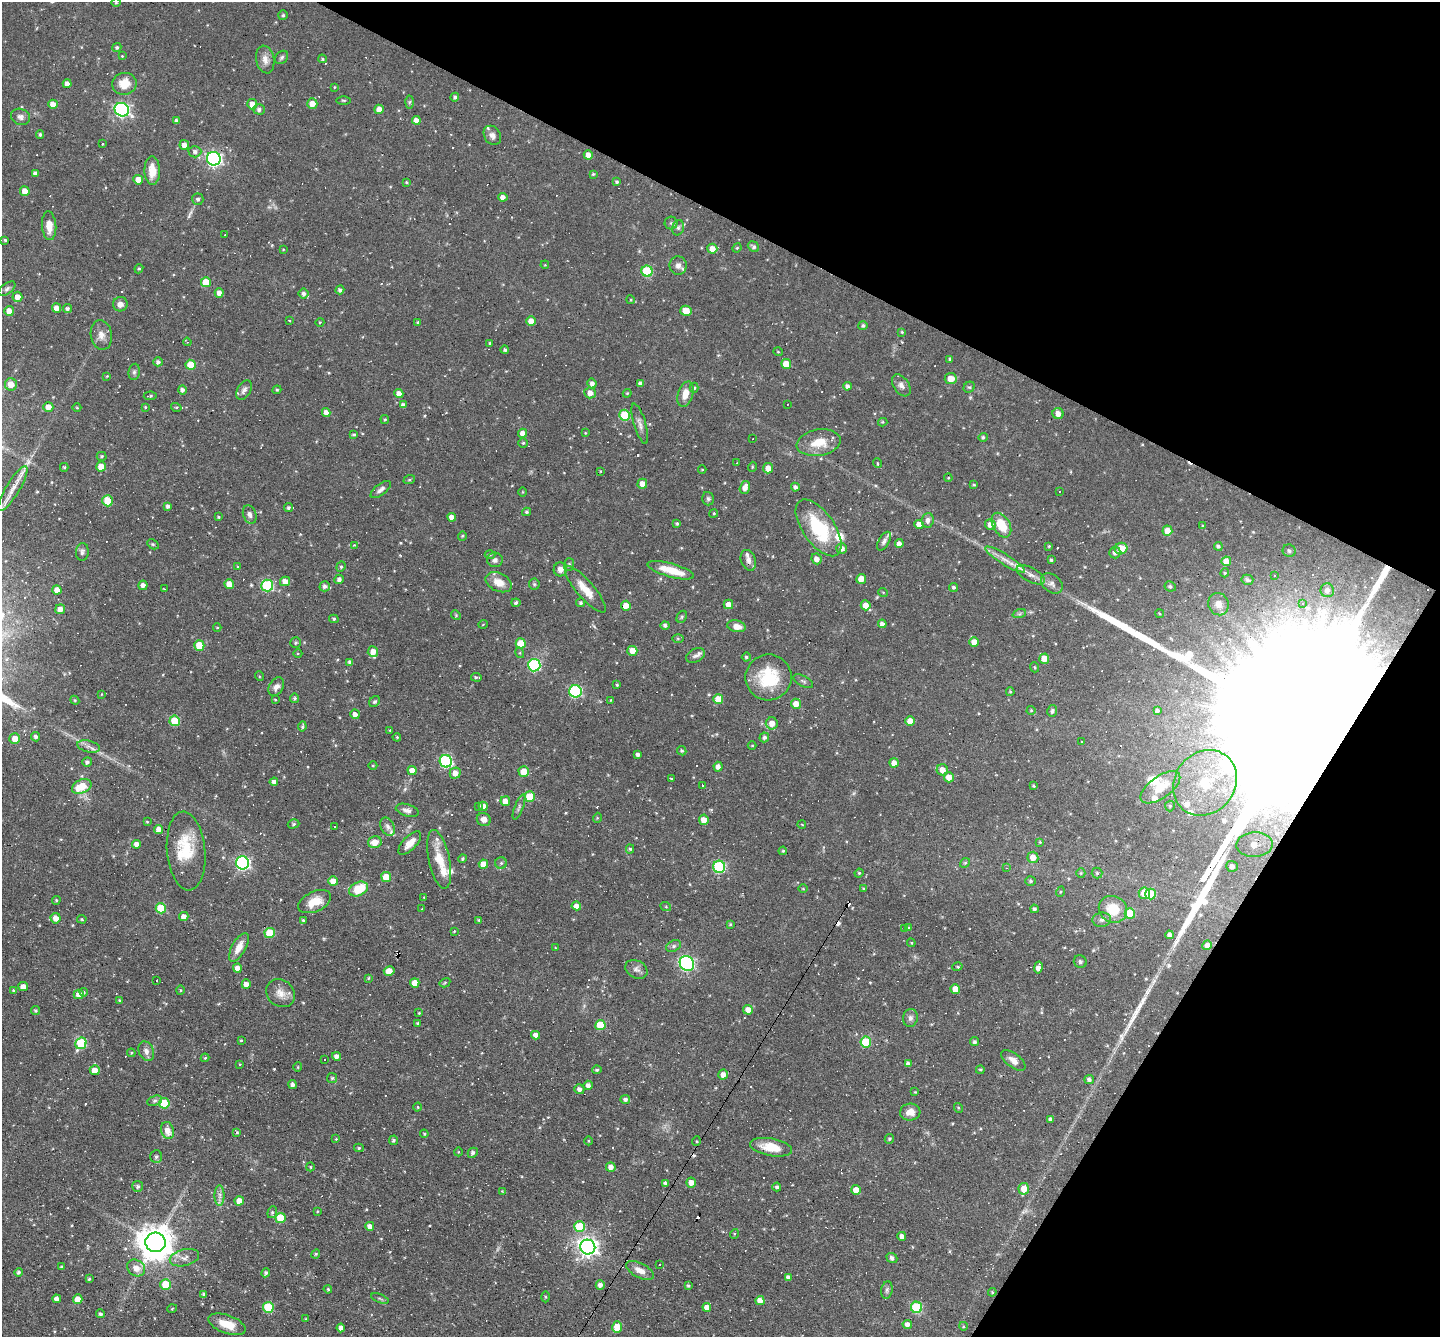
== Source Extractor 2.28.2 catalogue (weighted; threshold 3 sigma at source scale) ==
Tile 8 of 4 x 4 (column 4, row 2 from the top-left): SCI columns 4313-5750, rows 2949-4283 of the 5750 x 5760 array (HDU 1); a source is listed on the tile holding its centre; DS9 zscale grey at full resolution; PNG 1442 x 1339 px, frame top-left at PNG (2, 2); each listed source drawn as its Kron ellipse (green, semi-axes under 4 px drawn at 4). Shown black and unused: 27% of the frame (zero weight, under 4 of 7 exposures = <1% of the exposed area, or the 3 px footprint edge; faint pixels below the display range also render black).
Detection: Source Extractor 2.28.2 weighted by HDU 2 'WHT'; one run over the whole footprint, this tile lists its part. Background 0.0582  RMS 0.0036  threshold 0.0149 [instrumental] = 3 sigma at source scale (4.09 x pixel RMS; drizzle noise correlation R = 1.36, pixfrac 0.8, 0.05/0.05 arcsec/px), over >= 5 px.
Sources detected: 574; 2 too faint to see at this stretch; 72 cosmic-ray / hot-pixel residue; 3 long thin detections or spike segments (spike, bleed or trail) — neither listed nor drawn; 20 inside a brighter listed object's ellipse — not listed separately; the other 477 listed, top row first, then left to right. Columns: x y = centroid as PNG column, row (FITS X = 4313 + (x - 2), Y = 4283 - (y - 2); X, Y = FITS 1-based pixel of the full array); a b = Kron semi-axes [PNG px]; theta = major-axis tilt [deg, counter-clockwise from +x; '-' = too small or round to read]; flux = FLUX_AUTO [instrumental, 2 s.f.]
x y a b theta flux
116 3 4 3 - 0.28
283 15 5 5 - 0.45
117 47 5 4 - 0.58
122 56 3 3 - 0.27
282 57 7 5 45 0.73
265 59 14 9 -79 2.4
322 59 4 4 - 0.43
67 84 4 4 - 1.6
124 84 12 11 - 5.1
334 87 4 2 - 0.24
455 97 4 4 - 0.71
343 100 7 3 0 0.38
410 102 6 4 88 0.5
53 104 5 4 - 3.1
252 104 5 5 - 3.3
312 104 5 5 - 3.6
259 109 5 5 - 1
379 109 4 4 - 3.1
122 110 7 6 - 76
20 117 10 8 -18 1.4
416 120 4 4 - 2.3
177 121 4 4 - 0.96
40 135 4 3 - 0.59
492 135 10 8 -56 1.6
102 144 3 3 - 0.46
184 145 5 5 - 2
195 152 6 6 - 1
588 155 4 4 - 2.7
214 159 7 6 - 82
152 171 14 7 -88 4.8
35 173 4 4 - 1.3
593 174 4 4 - 0.43
138 180 5 4 - 2.8
406 182 4 3 - 0.32
617 182 4 3 - 0.6
25 191 5 4 - 2.8
503 197 5 4 - 1.6
198 199 6 5 - 0.9
671 223 6 6 - 0.77
49 226 14 7 -86 3.6
678 228 8 6 74 0.92
225 235 3 2 - 0.34
5 240 4 3 - 0.41
753 247 6 5 - 0.73
737 248 5 4 - 0.38
283 249 4 2 - 0.24
712 249 5 5 - 3
545 265 4 3 - 0.28
678 266 9 8 - 1.8
139 269 5 4 - 0.46
647 271 5 5 - 19
206 282 5 5 - 6.5
7 289 10 5 37 0.87
340 290 4 4 - 1
219 293 5 4 - 1.9
304 294 5 5 - 0.99
17 297 5 5 - 2.6
631 300 4 3 - 0.32
120 304 7 7 - 1.8
56 308 4 4 - 2.3
67 309 4 4 - 0.84
9 311 5 5 - 2.7
686 311 5 5 - 4.7
289 321 3 3 - 1.3
531 321 5 4 - 3.7
320 322 4 3 - 0.29
418 322 4 3 - 0.49
863 326 4 4 - 0.61
902 332 4 4 - 0.34
101 335 15 10 -81 2.5
187 342 4 3 - 0.35
490 343 4 3 - 0.41
505 350 4 3 - 0.62
778 352 5 3 - 0.26
950 359 4 4 - 0.41
158 362 4 4 - 0.95
786 364 5 5 - 6.4
190 365 5 5 - 6.6
134 372 8 5 81 0.82
107 376 3 2 - 0.24
951 379 6 5 - 3.1
592 383 5 4 - 1.3
640 383 4 4 - 1.1
11 384 6 6 - 3.6
901 385 12 7 -56 1.7
847 386 4 4 - 1
969 387 6 5 - 0.56
694 388 5 4 - 0.53
182 390 4 4 - 1.2
244 390 10 6 60 1.5
277 390 4 4 - 0.38
399 393 4 4 - 2.2
590 393 6 5 - 2.2
627 393 4 4 - 0.36
685 394 13 7 71 3.7
150 396 6 3 3 0.57
788 404 2 2 - 0.2
403 405 4 4 - 1.2
48 407 5 5 - 3.2
77 407 4 3 - 0.29
145 407 4 3 - 0.31
176 407 5 3 - 0.35
326 412 4 4 - 1.7
1058 414 5 5 - 2.2
625 415 5 5 - 14
385 419 4 4 - 0.4
883 422 5 3 - 0.32
640 424 21 6 -73 1.8
523 433 4 4 - 2.3
585 433 4 4 - 0.3
354 435 4 3 - 0.44
983 437 4 4 - 0.62
753 438 2 2 - 0.22
523 443 4 4 - 0.42
819 443 22 13 10 7.2
102 456 5 4 - 0.5
737 463 2 2 - 0.25
877 463 5 3 - 0.31
101 466 5 5 - 3.8
64 467 4 4 - 0.49
752 467 5 3 - 0.33
768 468 5 5 - 2.7
702 470 4 3 - 0.23
600 471 3 3 - 0.28
948 478 4 4 - 0.3
409 480 6 4 18 0.46
642 484 5 5 - 2.7
974 485 4 3 - 0.38
795 487 4 4 - 0.91
745 488 7 5 72 2.2
13 489 26 7 59 3.8
381 490 12 5 37 1.3
1059 491 3 3 - 0.33
523 492 5 3 - 0.29
708 499 7 6 - 0.71
108 501 5 5 - 9.9
168 506 4 4 - 0.96
288 508 4 4 - 0.58
527 512 4 3 - 0.46
714 513 4 3 - 0.31
250 514 9 6 -70 1.2
218 517 4 3 - 0.4
452 517 4 4 - 2.4
928 520 7 6 - 1.6
677 523 4 3 - 0.6
919 524 4 4 - 2.7
990 524 5 5 - 2
1001 525 13 8 -60 7.6
1203 526 3 3 - 0.34
818 528 33 15 -55 21
1167 531 5 5 - 3.1
462 536 4 4 - 0.41
884 541 10 5 59 1
153 544 6 4 -29 0.48
899 544 4 4 - 1.6
354 545 4 4 - 0.29
1049 546 3 3 - 0.34
1218 546 4 4 - 0.65
842 548 5 5 - 1.6
1121 549 6 5 - 6.4
1289 551 6 6 - 0.9
82 552 9 6 85 1.1
1115 552 6 5 - 1.3
490 554 5 3 - 0.41
816 559 5 5 - 2
1005 559 23 5 -31 3
495 560 8 7 - 1.2
748 560 11 7 -70 1.6
1051 560 3 3 - 0.55
1226 561 5 4 - 3.2
569 564 6 5 - 0.72
238 567 4 3 - 0.38
341 567 5 4 - 0.5
560 569 7 7 - 1.7
671 570 24 6 -16 6.6
1225 573 4 4 - 0.36
1031 575 15 7 -28 2.1
1275 575 2 2 - 0.28
339 579 5 4 - 1.1
861 579 5 5 - 3.8
1247 580 6 5 - 0.75
285 581 5 5 - 2.9
499 582 14 9 -25 3.9
1052 583 12 8 -40 1.8
229 584 5 4 - 3.8
534 584 5 5 - 0.56
143 585 4 4 - 1.6
267 586 6 6 - 35
325 586 5 5 - 1.1
1170 586 6 5 - 0.61
954 587 4 4 - 0.59
164 589 3 2 - 0.25
585 589 29 8 -49 5.2
57 590 4 4 - 3
1327 590 7 6 - 1.4
883 592 5 3 - 0.27
516 603 4 4 - 0.62
581 603 4 4 - 0.61
728 604 5 4 - 2.2
1218 604 11 10 - 2.4
1303 604 4 4 - 0.6
866 605 5 5 - 2.7
626 606 5 5 - 3.1
60 609 5 4 - 2.5
1019 614 7 4 18 0.58
1160 614 4 3 - 0.37
456 615 5 4 - 0.39
682 617 6 4 61 0.6
334 619 5 4 - 0.56
483 624 5 3 - 0.24
882 624 4 4 - 1.4
665 625 4 4 - 0.82
736 626 9 5 -11 2.5
217 628 4 3 - 0.25
678 639 6 4 -1 0.44
974 642 5 5 - 2.8
296 643 5 5 - 0.54
521 643 5 5 - 6.8
199 645 5 5 - 8
373 651 5 5 - 2.7
632 651 5 5 - 3.4
520 653 5 3 - 0.36
298 654 4 3 - 0.29
696 656 10 6 25 1.2
746 657 4 4 - 0.56
1044 659 5 5 - 3.7
350 662 4 4 - 0.93
534 665 6 6 - 39
1034 667 5 3 - 0.32
259 676 5 3 - 0.31
476 677 5 3 - 0.54
768 677 23 23 - 15
803 681 11 5 -28 0.8
617 685 3 3 - 0.31
276 687 10 7 59 1.6
575 691 6 6 - 39
1010 692 4 3 - 0.37
102 694 4 2 - 0.22
295 698 5 4 - 0.53
718 699 5 5 - 5.7
75 700 4 4 - 0.36
275 700 3 3 - 0.34
611 700 3 3 - 0.24
375 702 6 5 - 0.69
796 704 5 5 - 3.1
1031 710 4 4 - 0.33
1052 711 6 5 - 0.86
1157 711 4 4 - 0.63
355 714 5 4 - 1.7
175 721 5 5 - 13
910 721 5 4 - 3
772 723 6 6 - 3.2
302 726 5 3 - 0.52
390 730 4 3 - 0.29
35 737 5 4 - 0.94
397 737 4 3 - 0.33
764 737 5 4 - 0.82
15 739 5 5 - 3.5
1082 741 3 2 - 0.34
89 746 11 5 -14 1.6
752 746 4 3 - 0.27
682 751 5 4 - 0.6
638 754 3 3 - 0.86
446 761 6 6 - 40
87 762 5 4 - 0.95
894 763 4 4 - 2.6
373 766 4 3 - 0.28
718 767 5 4 - 1.7
412 770 4 4 - 3.3
942 770 5 5 - 2.8
524 772 5 5 - 5.5
455 773 5 5 - 2.6
949 777 5 5 - 3.1
671 778 3 3 - 3
274 782 4 4 - 1.5
1205 783 35 30 50 29
702 785 3 3 - 3.6
82 786 10 6 23 7.4
1034 786 3 3 - 0.42
1160 787 23 11 35 6.4
530 797 5 5 - 7.4
505 801 5 4 - 3
478 806 3 3 - 0.37
483 806 4 4 - 2.7
1170 806 5 5 - 0.5
519 807 13 4 69 0.91
407 810 12 6 -16 1.7
597 818 5 3 - 0.34
484 819 7 6 - 1.9
704 820 5 5 - 2.9
147 822 3 3 - 0.29
293 824 6 4 17 0.58
802 825 4 3 - 0.25
334 826 3 2 - 0.28
388 827 9 6 -62 1.3
159 829 4 4 - 2.2
375 842 7 6 - 3.7
1040 842 4 3 - 0.32
410 843 15 6 46 3.1
136 844 4 4 - 1.8
1254 845 18 12 2 9.8
630 849 4 4 - 0.51
186 851 39 19 -85 13
783 851 4 3 - 0.37
1033 857 5 5 - 3.3
439 859 30 10 -78 7
462 859 4 4 - 0.43
243 863 6 6 - 61
501 863 6 5 - 0.64
965 863 5 4 - 0.49
483 864 4 4 - 3.9
1232 866 6 5 - 1.7
719 867 6 6 - 35
1006 868 4 4 - 0.35
859 873 4 4 - 0.37
1081 873 5 4 - 0.41
1097 873 5 5 - 0.55
386 877 5 5 - 7.2
333 881 5 5 - 4
1031 881 5 4 - 0.58
863 888 4 3 - 0.27
358 889 10 6 26 9
803 889 4 3 - 0.26
1060 892 5 3 - 0.29
1144 893 6 5 - 4
1151 894 5 5 - 10
424 897 3 2 - 0.23
56 900 4 4 - 0.44
315 902 17 10 25 5.3
576 906 4 4 - 2.2
666 907 5 3 - 0.36
161 908 5 5 - 12
422 909 3 3 - 0.22
1034 909 4 4 - 0.77
1113 909 14 13 - 8.2
1130 913 5 5 - 9
184 917 5 4 - 2.1
56 918 5 5 - 2.9
82 919 5 4 - 0.4
303 920 3 3 - 0.41
479 920 3 3 - 0.41
1102 920 9 7 6 1.3
730 924 4 3 - 0.39
904 928 3 3 - 0.48
908 928 3 3 - 0.47
454 931 3 2 - 0.27
270 933 5 5 - 11
1170 935 4 4 - 1.3
911 943 4 4 - 0.36
1207 945 5 4 - 1.8
674 946 8 5 27 0.84
239 947 16 7 61 3.5
555 948 4 3 - 0.25
1080 962 6 6 - 0.66
687 963 8 6 -54 75
957 967 5 3 - 0.36
1038 967 6 4 79 2.2
237 968 4 4 - 2.1
636 969 12 8 -28 1.6
389 971 5 4 - 3.2
368 978 4 3 - 0.33
156 980 3 3 - 0.95
415 983 5 4 - 4.2
445 983 6 4 31 0.37
246 984 5 4 - 2.1
23 987 5 4 - 2.6
955 989 5 5 - 3.8
13 990 3 3 - 0.32
180 990 5 3 - 0.35
84 992 4 3 - 0.38
280 993 15 13 -37 3.4
79 994 5 4 - 2.8
119 1000 4 4 - 0.33
36 1010 4 4 - 0.55
748 1010 5 4 - 2.9
419 1013 3 3 - 0.33
910 1018 9 7 79 1.3
418 1023 4 3 - 0.46
600 1025 5 5 - 9.5
536 1035 4 4 - 1.9
241 1040 4 3 - 0.43
866 1042 5 5 - 15
974 1042 4 4 - 0.85
81 1043 6 5 - 19
146 1051 10 7 -67 1.7
131 1053 4 3 - 0.35
337 1056 4 4 - 1.5
205 1058 4 3 - 0.37
324 1060 3 3 - 0.59
1013 1060 14 7 -37 2.5
240 1064 3 3 - 0.25
908 1064 4 4 - 1
298 1067 5 4 - 0.35
95 1070 5 5 - 3
597 1070 4 4 - 0.56
980 1070 4 4 - 0.46
723 1075 5 4 - 2
332 1078 5 5 - 0.45
1089 1080 5 4 - 0.94
292 1084 4 4 - 0.98
588 1085 4 4 - 1.2
579 1089 5 5 - 1.2
915 1092 3 3 - 0.28
625 1099 5 4 - 0.99
155 1101 8 5 19 0.73
164 1103 5 5 - 12
418 1107 4 3 - 0.32
958 1108 5 4 - 0.38
910 1112 10 8 4 2.6
1051 1119 4 3 - 0.97
168 1130 8 6 -75 3.3
237 1133 4 3 - 0.52
424 1134 4 3 - 0.35
336 1139 3 3 - 0.25
889 1139 5 4 - 0.52
393 1140 4 4 - 0.64
589 1141 4 3 - 0.29
696 1141 5 3 - 0.3
771 1147 21 8 -10 6.9
359 1148 5 4 - 0.51
458 1152 4 3 - 0.24
473 1153 5 4 - 0.94
156 1157 6 6 - 0.78
310 1167 4 4 - 0.36
611 1167 5 5 - 2
691 1183 5 5 - 2.6
666 1184 4 4 - 1
138 1186 5 5 - 0.87
777 1187 4 4 - 0.77
1024 1189 6 5 - 3.7
856 1190 5 5 - 3.4
502 1191 3 3 - 0.21
220 1195 10 5 90 1.5
239 1201 4 4 - 3
317 1211 4 2 - 0.25
272 1212 6 4 69 0.57
280 1218 5 5 - 9.5
370 1226 4 4 - 2
580 1227 5 5 - 14
734 1234 5 3 - 0.32
902 1236 4 4 - 1.5
156 1242 10 9 - 760
588 1247 7 7 - 180
316 1254 4 4 - 0.36
184 1258 15 8 14 2.4
892 1258 6 5 - 1
659 1265 2 2 - 0.23
61 1267 4 3 - 0.43
136 1268 9 8 - 2.9
640 1270 15 7 -27 2.9
18 1272 4 4 - 0.79
266 1273 5 4 - 0.69
788 1277 4 4 - 0.97
89 1279 4 4 - 0.47
166 1285 5 5 - 10
600 1285 5 4 - 1.7
688 1286 3 3 - 0.49
328 1289 4 3 - 0.34
887 1290 9 5 81 0.77
992 1292 4 4 - 0.36
204 1294 3 3 - 0.65
545 1297 5 3 - 0.33
380 1298 9 3 -21 0.53
57 1299 4 4 - 1.8
78 1299 5 5 - 4.8
760 1301 4 4 - 2.6
268 1307 5 5 - 14
707 1307 4 4 - 2.5
917 1307 5 5 - 22
172 1309 5 3 - 0.28
100 1314 4 4 - 0.71
305 1319 3 3 - 0.3
227 1324 19 9 -20 5.7
907 1324 5 4 - 1.5
963 1326 4 3 - 0.3
617 1327 6 5 - 6.4
341 1328 4 4 - 1.8